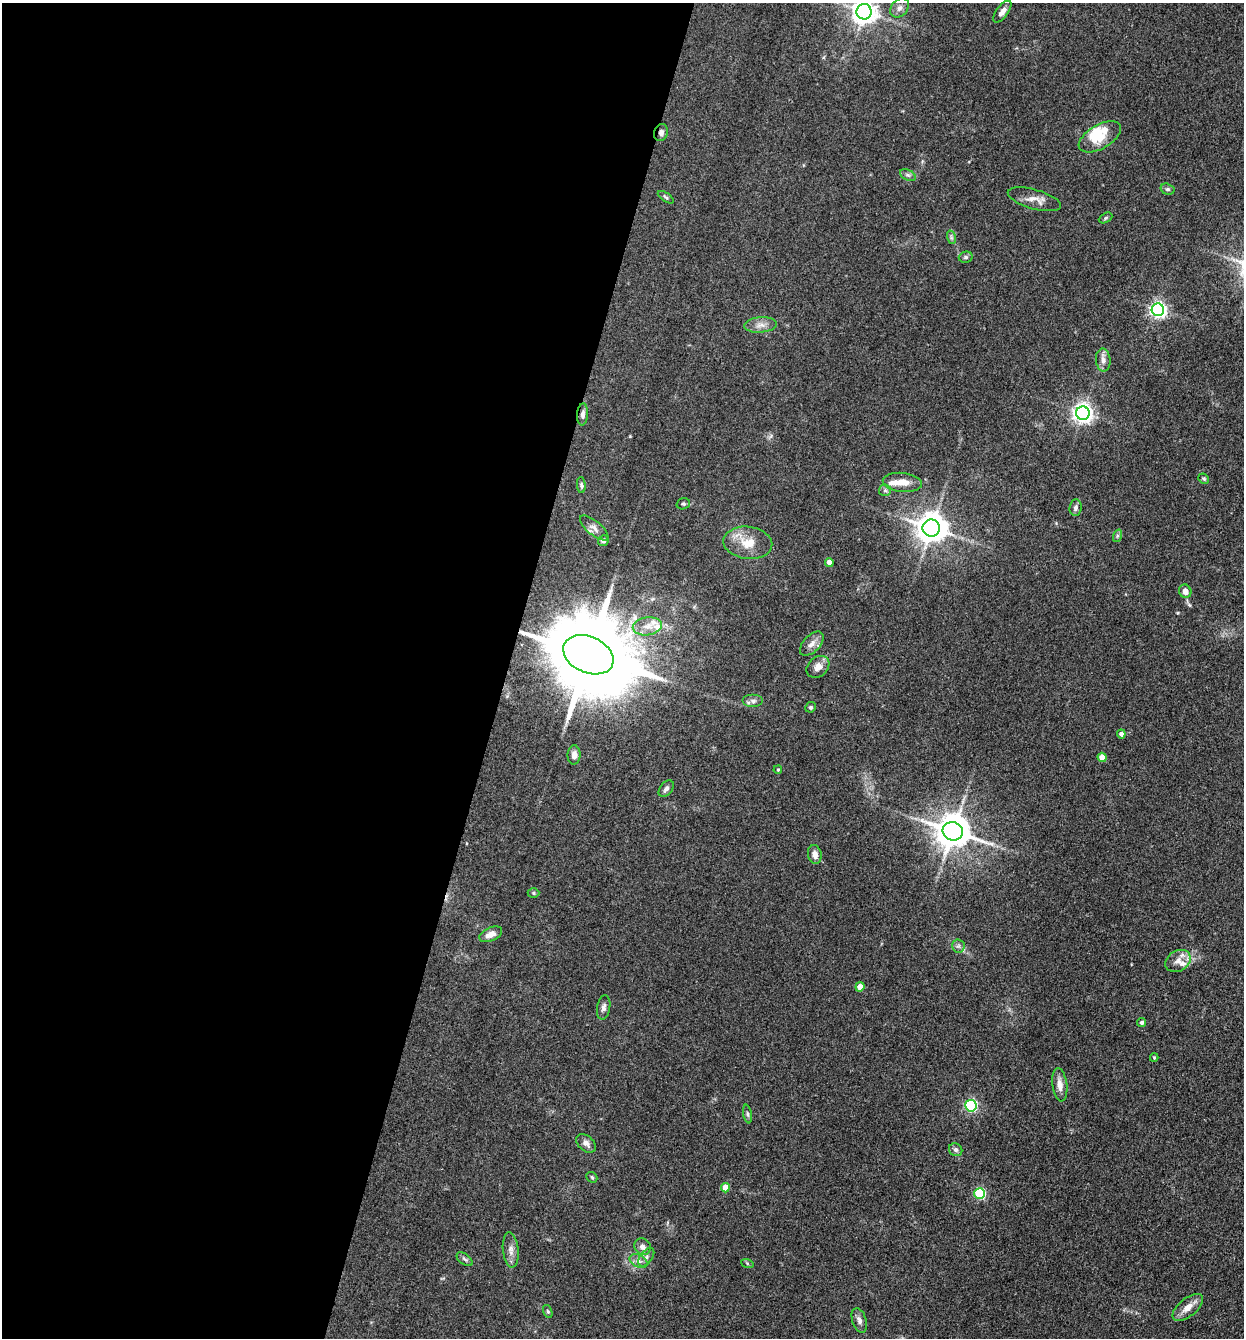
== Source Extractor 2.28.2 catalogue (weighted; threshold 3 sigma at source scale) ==
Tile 5 of 4 x 4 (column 1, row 2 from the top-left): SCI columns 261-1502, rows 2672-4007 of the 5357 x 5342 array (HDU 1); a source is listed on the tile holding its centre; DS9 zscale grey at full resolution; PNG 1246 x 1340 px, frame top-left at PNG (2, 3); each listed source drawn as its Kron ellipse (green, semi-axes under 4 px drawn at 4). Shown black and unused: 41% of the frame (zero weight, under 3 of 4 exposures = <1% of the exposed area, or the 3 px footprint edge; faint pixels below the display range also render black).
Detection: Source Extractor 2.28.2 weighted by HDU 2 'WHT'; one run over the whole footprint, this tile lists its part. Background 0.132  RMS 0.0068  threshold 0.0305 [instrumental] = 3 sigma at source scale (4.5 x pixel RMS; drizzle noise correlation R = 1.50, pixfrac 1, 0.05/0.05 arcsec/px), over >= 5 px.
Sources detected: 75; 1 inside a brighter object's white glare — neither listed nor drawn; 6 inside a brighter listed object's ellipse — not listed separately; the other 68 listed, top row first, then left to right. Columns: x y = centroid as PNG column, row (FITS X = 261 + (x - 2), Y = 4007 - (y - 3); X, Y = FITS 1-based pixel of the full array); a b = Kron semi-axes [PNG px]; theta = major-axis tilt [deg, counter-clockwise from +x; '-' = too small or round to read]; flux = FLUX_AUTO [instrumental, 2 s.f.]
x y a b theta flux
900 8 11 8 47 3.1
864 12 8 7 - 650
1002 12 13 6 53 4.1
661 133 9 7 74 2.8
1100 137 23 12 30 15
908 175 8 5 -25 1.7
1167 189 7 5 -16 1.3
666 197 9 4 -35 1.1
1034 199 27 9 -16 6.6
1106 218 7 4 28 1.1
951 237 7 4 -73 1.2
966 257 7 5 15 1.3
1158 310 6 6 - 230
761 325 16 7 4 4.8
1103 360 11 7 -85 3.6
1083 413 7 6 - 350
583 414 11 5 85 3.1
1204 479 5 5 - 1.1
902 482 20 9 -6 8.5
581 485 8 4 -86 1.3
885 490 6 5 - 1.4
683 504 7 5 18 1.3
1076 508 8 6 84 2.2
594 528 17 7 -40 3.6
931 528 9 8 - 1100
1117 536 6 4 73 1.1
603 541 5 5 - 2.1
748 543 24 16 -7 14
829 562 4 4 - 5.2
1185 591 7 6 - 3.5
647 626 14 9 9 6.8
812 644 15 8 46 4.6
588 655 26 18 -24 11000
818 667 12 9 42 5.2
753 701 10 6 0 2.4
811 707 5 5 - 1.2
1121 734 4 4 - 2.8
574 755 9 6 89 3.6
1102 757 4 4 - 8.9
778 770 4 3 - 0.78
666 789 9 6 52 2.2
953 831 10 9 - 1600
815 854 9 7 -79 3.9
533 893 6 5 - 0.99
491 934 12 7 23 5
958 946 6 6 - 1.8
1178 961 13 10 31 5.4
860 987 4 4 - 8.1
604 1007 12 6 80 2.6
1142 1022 4 4 - 1.6
1154 1058 4 4 - 0.77
1060 1085 17 7 -83 5.2
971 1106 6 5 - 93
747 1114 9 4 -79 1.4
586 1143 11 7 -41 3.7
956 1150 7 6 - 1.8
592 1177 6 4 -43 0.93
725 1188 5 4 - 11
980 1193 5 5 - 62
643 1247 9 7 -46 3.4
511 1250 17 8 -84 4.4
646 1257 10 6 54 2.6
465 1259 9 5 -37 1.6
639 1261 9 6 -26 2.9
747 1263 6 4 -19 0.85
1188 1307 18 9 40 7.2
548 1311 7 4 -70 0.9
859 1320 13 7 -71 3.3
Overlapping masked pixels (flux is a lower limit): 3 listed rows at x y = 661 133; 583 414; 588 655
Isophote crosses this tile's border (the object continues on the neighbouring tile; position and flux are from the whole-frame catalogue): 1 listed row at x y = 864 12